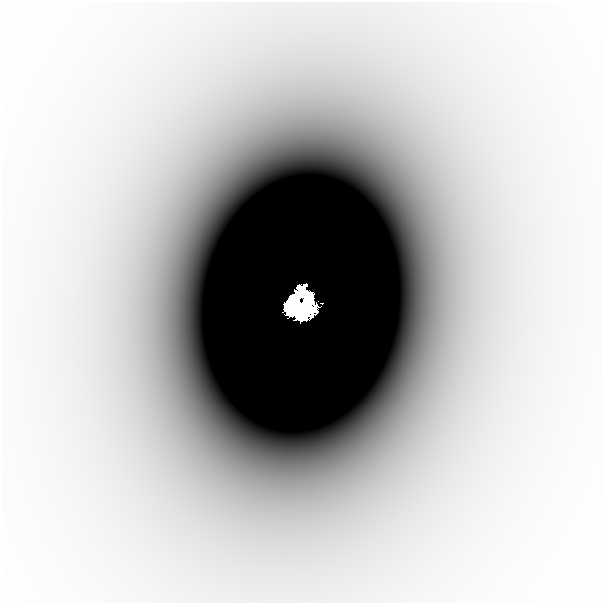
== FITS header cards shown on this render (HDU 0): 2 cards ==
NAXIS1  =                  601
NAXIS2  =                  601

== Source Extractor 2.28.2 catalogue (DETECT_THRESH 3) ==
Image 601 x 601 px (HDU 0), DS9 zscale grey, 1 PNG px = 1 image px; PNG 605 x 605 px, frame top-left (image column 1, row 601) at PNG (2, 2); no overlay
Background -5.30e-06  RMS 1.5e-06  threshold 4.51e-06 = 3 sigma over >= 5 px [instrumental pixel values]
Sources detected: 3; all 3 listed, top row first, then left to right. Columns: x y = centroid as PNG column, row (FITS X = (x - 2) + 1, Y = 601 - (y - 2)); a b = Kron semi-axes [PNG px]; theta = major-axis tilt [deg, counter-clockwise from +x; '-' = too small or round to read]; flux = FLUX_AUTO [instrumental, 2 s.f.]
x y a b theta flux
297 299 26 13 56 3.6
306 304 23 16 -65 4.2
289 308 27 9 -37 4.1